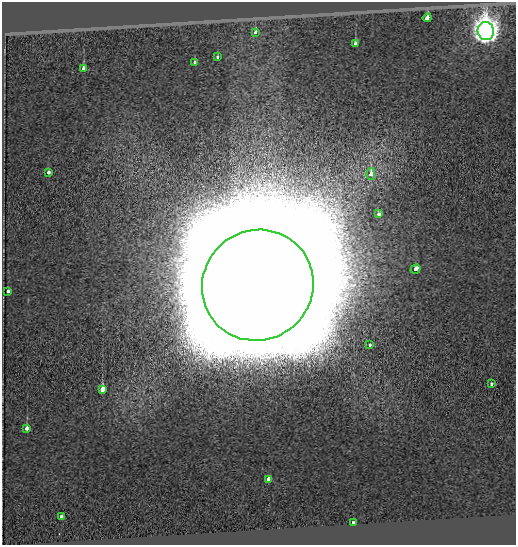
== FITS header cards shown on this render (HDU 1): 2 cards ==
NAXIS1  =                  514
NAXIS2  =                  543

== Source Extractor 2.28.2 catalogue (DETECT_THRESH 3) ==
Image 514 x 543 px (HDU 1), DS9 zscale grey, 1 PNG px = 1 image px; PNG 518 x 547 px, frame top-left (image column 1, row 543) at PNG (2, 2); each listed source drawn as its Kron ellipse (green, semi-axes under 4 px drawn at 4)
Background -0.906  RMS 0.38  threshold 1.13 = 3 sigma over >= 5 px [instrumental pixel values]
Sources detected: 20; all 20 listed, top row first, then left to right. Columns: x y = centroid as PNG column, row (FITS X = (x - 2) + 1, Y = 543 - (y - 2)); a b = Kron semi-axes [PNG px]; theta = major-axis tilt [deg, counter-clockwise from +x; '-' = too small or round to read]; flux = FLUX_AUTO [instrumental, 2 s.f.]
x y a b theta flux
427 18 4 3 - 4.1e+02
486 31 9 8 - 3.0e+04
255 32 4 3 - 9.6e+01
355 44 3 3 - 5.0e+02
218 57 3 3 - 1.7e+02
195 62 3 3 - 1.5e+02
84 68 3 3 - 2.7e+02
48 172 3 3 - 2.2e+02
371 174 6 3 88 4.4e+02
379 214 4 4 - 6.2e+01
416 269 5 3 - 6.0e+02
258 285 56 54 41 6.4e+06
8 291 4 3 - 1.2e+02
369 345 3 3 - 1.3e+02
491 384 3 3 - 2.6e+02
102 389 4 3 - 2.5e+03
27 428 3 3 - 6.6e+02
269 479 4 3 - 1.2e+03
61 516 3 3 - 3.7e+02
353 523 4 3 - 1.7e+02